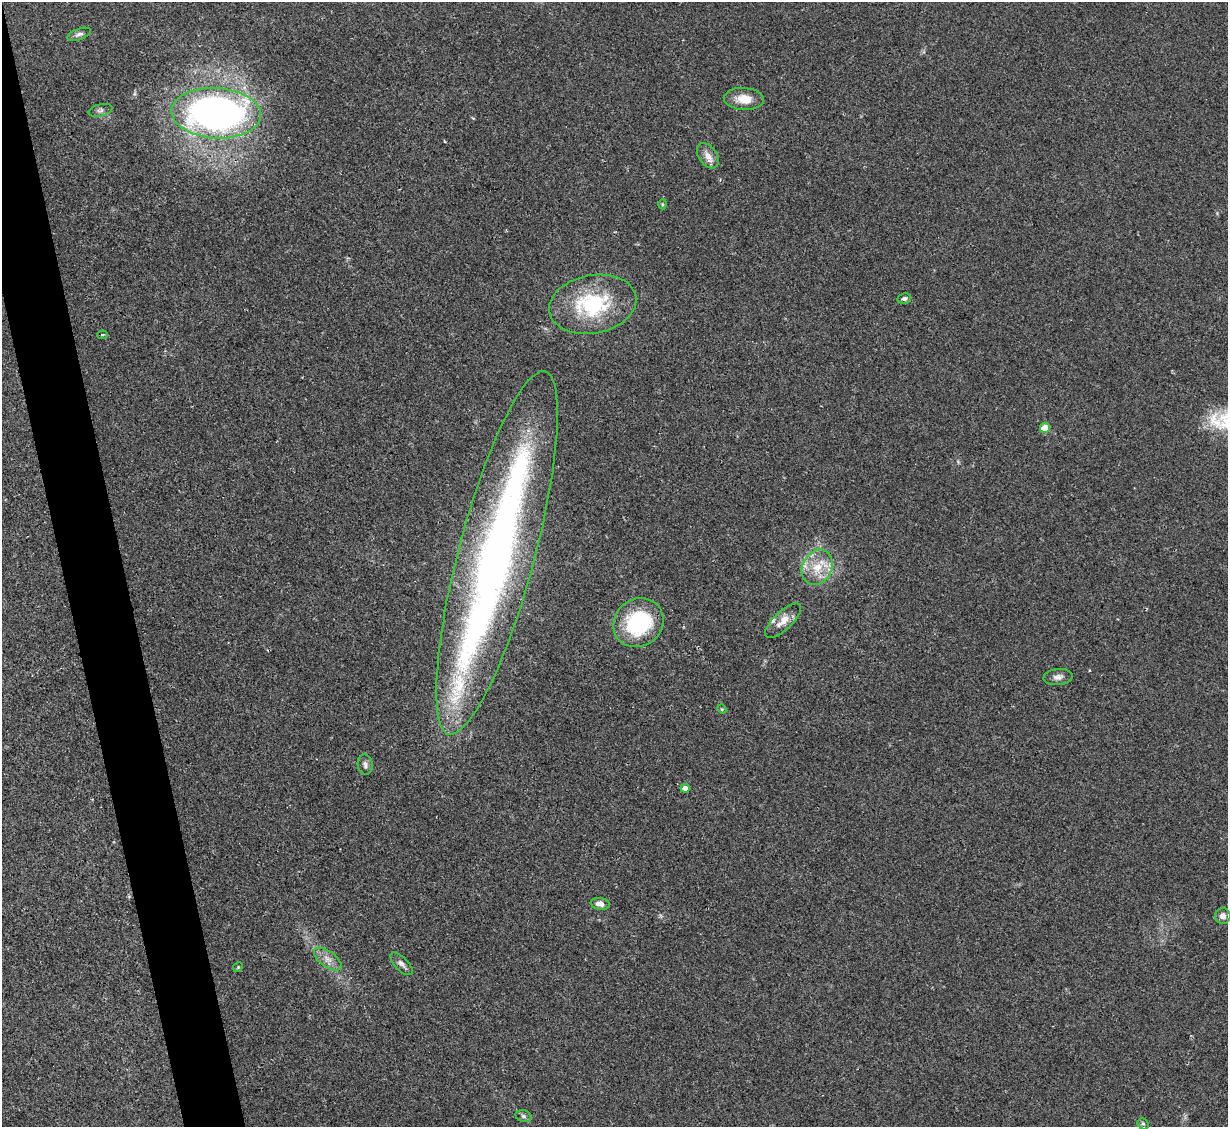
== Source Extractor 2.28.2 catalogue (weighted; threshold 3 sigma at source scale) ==
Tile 11 of 4 x 4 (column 3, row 3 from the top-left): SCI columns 2456-3681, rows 1377-2501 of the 4908 x 4890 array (HDU 1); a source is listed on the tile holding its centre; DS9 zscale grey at full resolution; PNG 1230 x 1129 px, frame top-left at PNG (2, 2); each listed source drawn as its Kron ellipse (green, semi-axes under 4 px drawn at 4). Shown black and unused: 4% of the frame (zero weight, under 2 of 3 exposures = <1% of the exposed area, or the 3 px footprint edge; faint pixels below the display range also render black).
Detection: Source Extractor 2.28.2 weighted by HDU 2 'WHT'; one run over the whole footprint, this tile lists its part. Background 0.0692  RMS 0.0091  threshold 0.0411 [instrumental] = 3 sigma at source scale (4.5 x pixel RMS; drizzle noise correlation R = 1.50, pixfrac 1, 0.05/0.05 arcsec/px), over >= 5 px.
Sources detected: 30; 1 cosmic-ray / hot-pixel residue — neither listed nor drawn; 4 inside a brighter listed object's ellipse — not listed separately; the other 25 listed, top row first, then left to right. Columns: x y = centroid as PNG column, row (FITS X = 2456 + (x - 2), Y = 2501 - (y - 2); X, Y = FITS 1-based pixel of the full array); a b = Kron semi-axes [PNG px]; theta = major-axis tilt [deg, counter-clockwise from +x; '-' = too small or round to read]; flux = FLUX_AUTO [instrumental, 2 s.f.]
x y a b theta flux
79 34 12 5 20 3.1
744 99 20 11 -3 15
100 110 12 6 13 2.6
216 113 45 25 -3 430
708 156 14 9 -54 7.1
663 204 5 3 - 0.99
904 299 7 5 12 2.4
593 304 44 29 11 80
102 335 5 4 - 1.6
1045 428 5 4 - 24
497 553 188 38 75 540
817 567 18 14 64 21
783 621 23 9 44 10
638 623 26 23 40 81
1058 677 14 8 6 5
722 709 4 4 - 1.1
365 764 10 7 -80 3.5
685 788 4 4 - 9.1
600 904 9 5 -10 5.4
1223 916 8 7 - 4.9
328 959 16 7 -36 7.2
401 964 14 6 -46 4.1
238 967 5 4 - 0.99
523 1116 8 6 -18 2.1
1143 1124 6 5 - 1.6